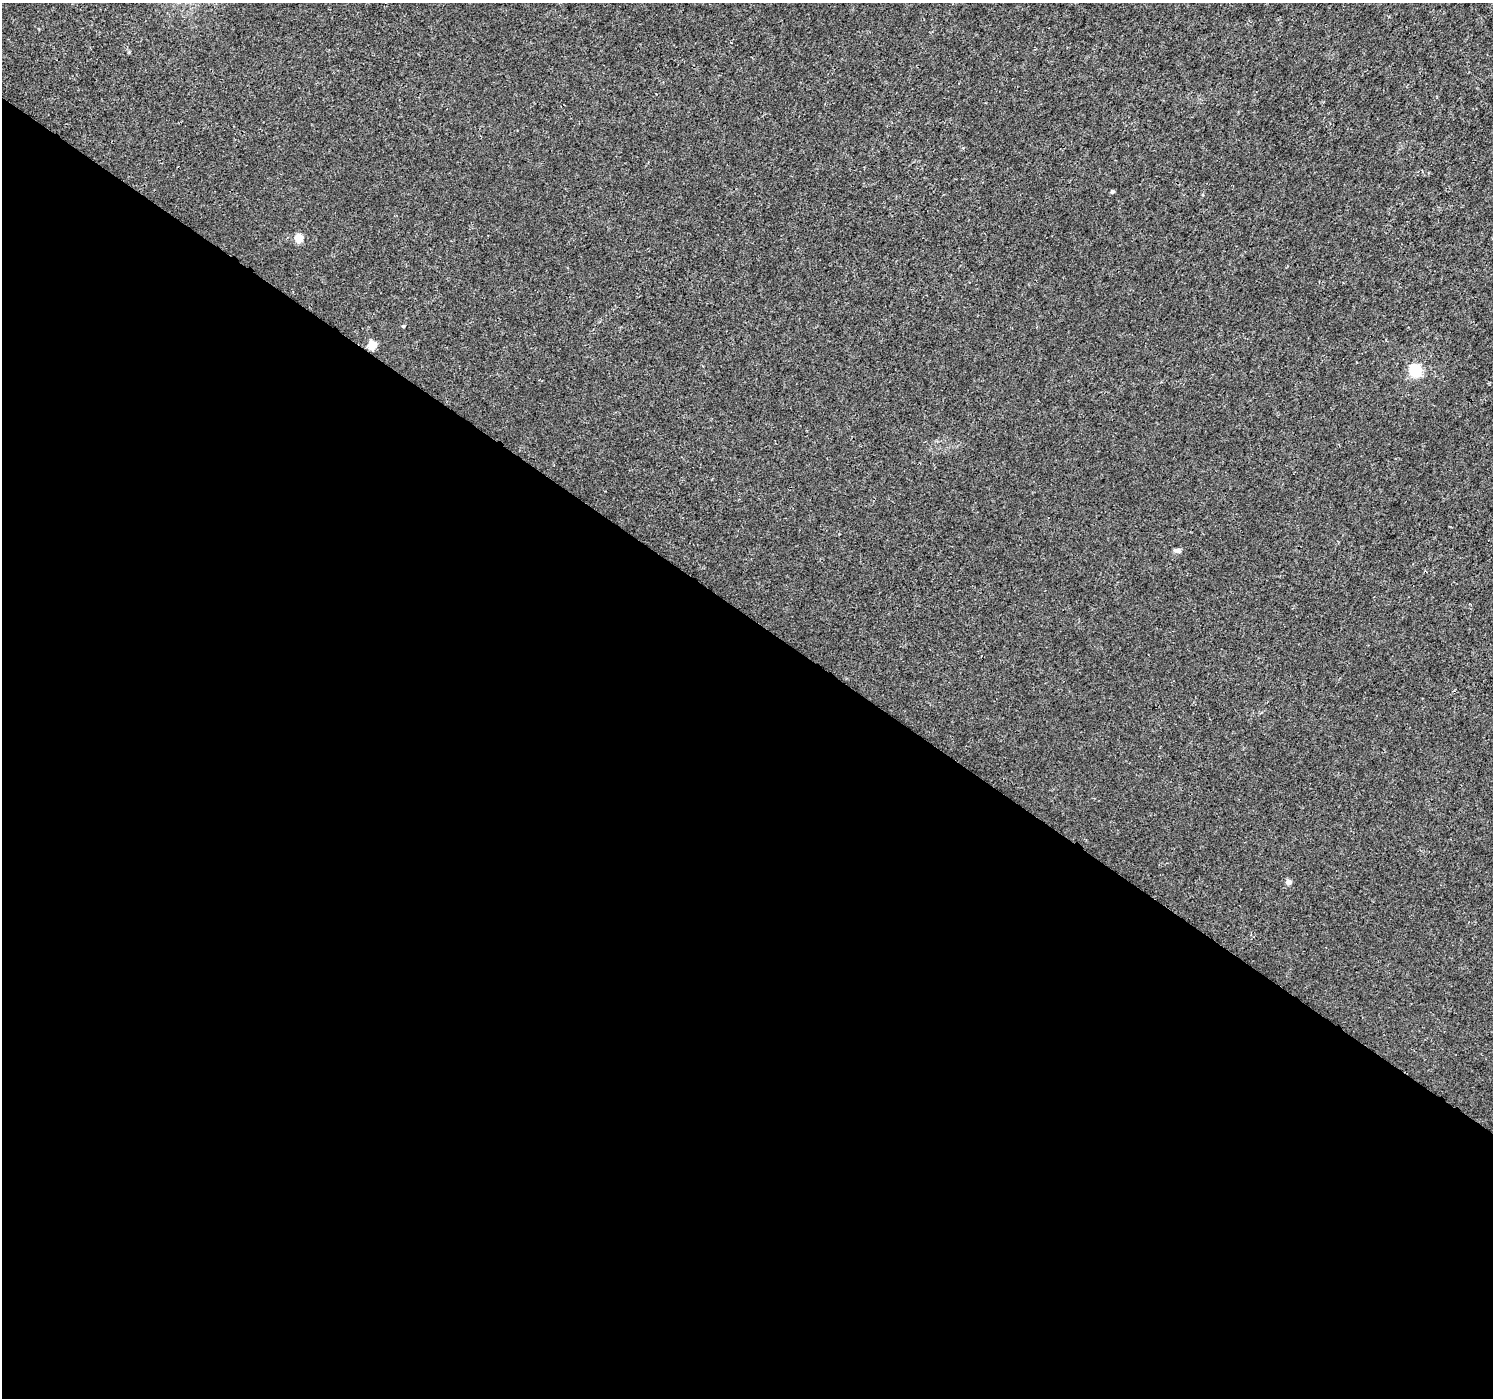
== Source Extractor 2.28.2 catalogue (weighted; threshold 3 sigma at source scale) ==
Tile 14 of 4 x 4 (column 2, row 4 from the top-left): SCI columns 1498-2988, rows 246-1641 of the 5970 x 6010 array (HDU 1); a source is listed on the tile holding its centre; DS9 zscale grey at full resolution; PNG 1495 x 1400 px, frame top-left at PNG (2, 3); no overlay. Shown black and unused: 56% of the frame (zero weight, under 3 of 4 exposures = <1% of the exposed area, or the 3 px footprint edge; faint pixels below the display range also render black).
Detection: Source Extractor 2.28.2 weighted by HDU 2 'WHT'; one run over the whole footprint, this tile lists its part. Background 0.00228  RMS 0.0023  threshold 0.0103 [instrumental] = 3 sigma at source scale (4.5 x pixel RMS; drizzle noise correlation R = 1.50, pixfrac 1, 0.0396/0.0396 arcsec/px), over >= 5 px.
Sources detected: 7; all 7 listed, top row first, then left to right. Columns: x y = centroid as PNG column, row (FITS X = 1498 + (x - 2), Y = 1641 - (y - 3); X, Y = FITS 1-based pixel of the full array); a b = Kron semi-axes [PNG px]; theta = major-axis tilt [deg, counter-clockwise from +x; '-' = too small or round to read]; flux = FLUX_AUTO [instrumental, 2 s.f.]
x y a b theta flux
1112 192 4 4 - 0.41
299 238 5 5 - 6.8
403 326 4 4 - 0.26
372 345 5 5 - 6.9
1415 370 6 6 - 29
1177 550 9 5 -16 0.64
1288 882 5 5 - 1.5